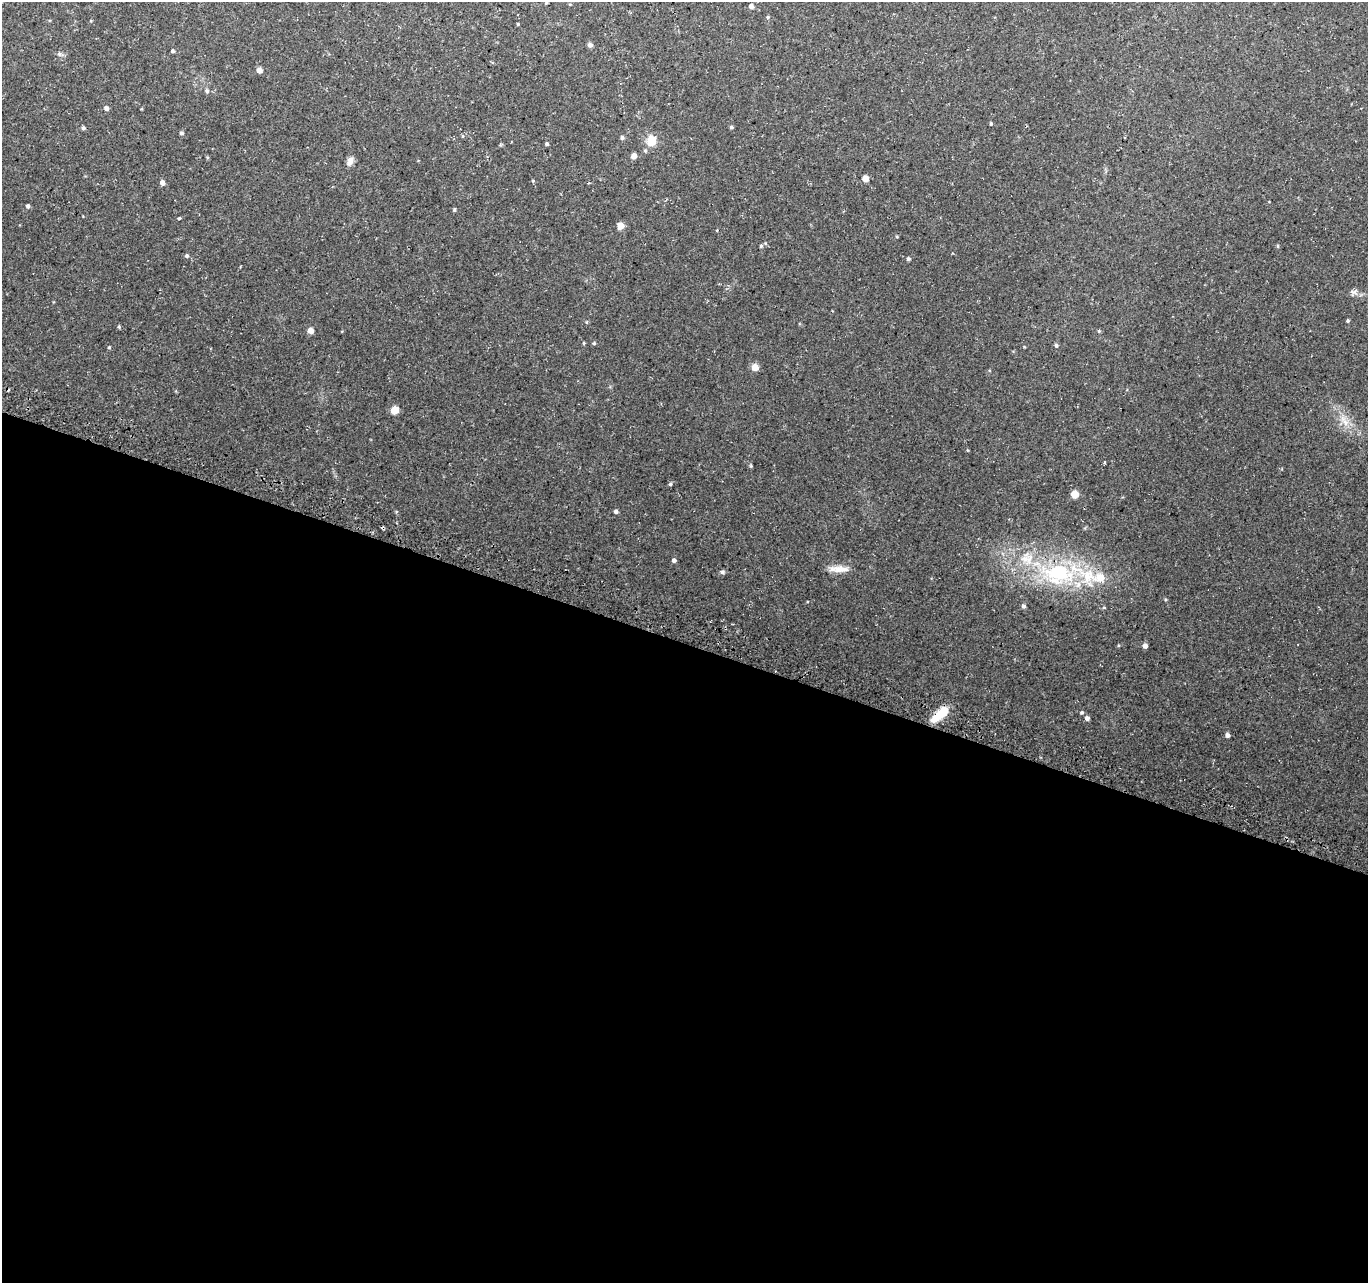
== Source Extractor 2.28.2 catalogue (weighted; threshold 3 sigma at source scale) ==
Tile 14 of 4 x 4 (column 2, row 4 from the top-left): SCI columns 1380-2745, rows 245-1525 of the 5498 x 5677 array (HDU 1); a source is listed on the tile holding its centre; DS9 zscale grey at full resolution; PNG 1370 x 1285 px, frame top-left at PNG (2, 2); no overlay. Shown black and unused: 50% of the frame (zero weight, under 3 of 4 exposures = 3% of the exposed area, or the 3 px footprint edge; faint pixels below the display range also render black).
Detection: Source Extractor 2.28.2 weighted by HDU 2 'WHT'; one run over the whole footprint, this tile lists its part. Background 0.0705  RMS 0.0046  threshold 0.0207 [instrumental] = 3 sigma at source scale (4.5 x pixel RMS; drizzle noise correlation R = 1.50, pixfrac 1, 0.0396/0.0396 arcsec/px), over >= 5 px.
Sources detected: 57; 4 inside a brighter listed object's ellipse — not listed separately; the other 53 listed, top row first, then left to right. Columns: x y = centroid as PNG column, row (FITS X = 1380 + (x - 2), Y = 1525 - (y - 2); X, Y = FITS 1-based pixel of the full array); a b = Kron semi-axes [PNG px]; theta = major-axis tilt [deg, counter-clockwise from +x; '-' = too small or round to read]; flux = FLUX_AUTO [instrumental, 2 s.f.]
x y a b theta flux
751 6 5 5 - 1.4
768 17 4 4 - 0.54
518 24 3 3 - 0.36
590 45 5 5 - 1.5
173 51 4 4 - 0.77
60 54 6 5 - 0.86
259 70 5 5 - 2.4
207 91 6 5 - 0.77
107 108 8 5 -76 1.2
991 124 4 3 - 0.43
731 127 5 4 - 0.65
83 128 5 5 - 0.74
181 133 5 4 - 0.8
622 137 6 5 - 0.78
651 141 6 5 - 16
547 144 4 4 - 0.71
634 156 5 5 - 2.8
350 161 12 7 65 2.5
865 178 6 6 - 2.9
162 182 5 4 - 1.9
28 206 4 4 - 0.96
454 209 5 4 - 0.54
179 218 4 3 - 1.1
620 226 6 6 - 4.3
761 246 4 4 - 0.61
1277 246 5 3 - 0.46
187 256 5 5 - 0.88
908 259 5 4 - 0.73
1353 292 11 6 -15 1.8
1348 321 4 3 - 0.55
119 327 5 4 - 0.55
310 331 5 5 - 3.2
1099 331 5 4 - 0.46
584 343 5 3 - 0.39
594 343 4 4 - 0.56
1056 345 5 4 - 0.77
109 347 4 4 - 0.5
755 367 7 7 - 3.6
395 410 6 6 - 7
1345 422 14 7 -54 3.9
670 484 4 4 - 0.67
1075 494 6 5 - 6
616 511 5 4 - 1.1
674 560 5 5 - 1.1
839 569 27 7 -2 4.6
723 572 6 6 - 0.93
1058 572 53 27 -11 49
1023 606 5 4 - 1
1145 646 5 5 - 1.7
1082 712 5 5 - 0.71
937 717 16 8 42 9
1087 718 5 5 - 1.2
1227 735 5 4 - 1.6